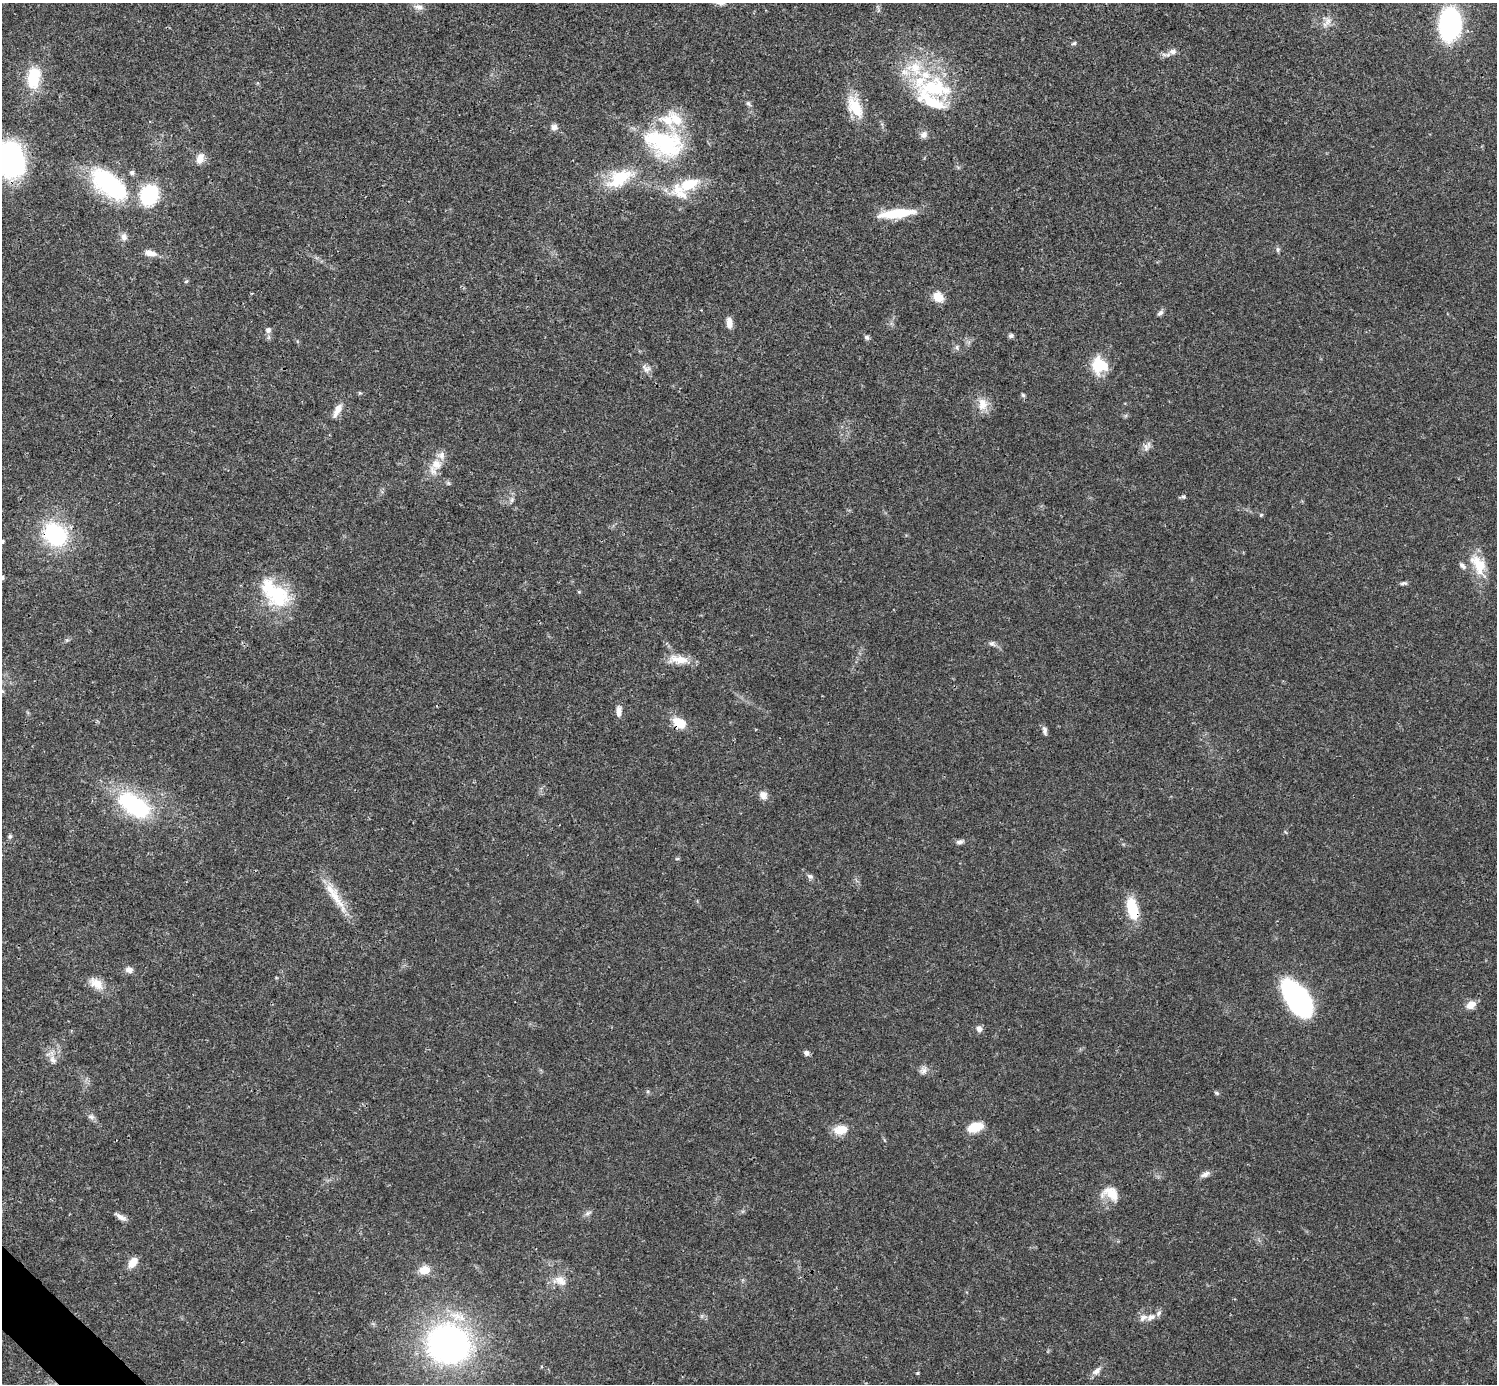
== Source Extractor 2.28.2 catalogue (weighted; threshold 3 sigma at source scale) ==
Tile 7 of 4 x 4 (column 3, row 2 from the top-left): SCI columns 2990-4484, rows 2920-4301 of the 5981 x 5981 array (HDU 1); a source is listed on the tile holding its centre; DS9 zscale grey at full resolution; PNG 1499 x 1386 px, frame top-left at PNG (2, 3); no overlay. Shown black and unused: <1% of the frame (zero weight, under 3 of 4 exposures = <1% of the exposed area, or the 3 px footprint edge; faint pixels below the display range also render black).
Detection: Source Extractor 2.28.2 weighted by HDU 2 'WHT'; one run over the whole footprint, this tile lists its part. Background 0.0211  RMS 0.0023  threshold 0.0102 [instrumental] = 3 sigma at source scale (4.5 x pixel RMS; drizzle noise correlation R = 1.50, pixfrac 1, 0.05/0.05 arcsec/px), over >= 5 px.
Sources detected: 101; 1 inside a brighter object's white glare — not listed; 15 inside a brighter listed object's ellipse — not listed separately; the other 85 listed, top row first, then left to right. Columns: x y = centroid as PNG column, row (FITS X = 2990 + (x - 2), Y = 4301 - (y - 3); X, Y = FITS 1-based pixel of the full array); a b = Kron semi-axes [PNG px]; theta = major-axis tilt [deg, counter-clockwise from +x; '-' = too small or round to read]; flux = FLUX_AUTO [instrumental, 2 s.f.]
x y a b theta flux
419 7 14 8 -10 1.3
1327 22 18 8 56 1.7
1450 24 30 19 86 32
1074 43 7 4 19 0.4
1166 55 14 6 -1 1
34 79 31 17 -82 7.4
934 88 51 29 -5 21
748 103 8 5 -58 0.53
855 107 30 15 -63 6.6
554 127 8 7 - 1.1
924 135 11 9 25 1.1
664 143 52 31 -19 24
200 158 14 9 67 2
10 161 37 28 -80 43
620 178 34 17 29 9.9
108 184 54 26 -39 23
689 184 28 15 19 7.2
896 214 40 10 6 8.5
124 237 10 8 -74 1.2
1278 250 7 5 89 0.46
150 253 16 7 -10 1.9
186 281 6 5 - 0.35
938 297 12 10 -37 3.2
1160 313 9 6 43 0.64
729 323 12 7 -85 1.7
268 330 7 7 - 0.75
1011 336 6 5 - 0.53
867 337 6 6 - 0.63
957 347 7 5 -71 0.55
1100 365 19 18 - 7
647 369 14 9 -20 1.3
1023 395 6 5 - 0.41
983 404 18 13 85 3
337 410 20 8 62 2.1
1147 446 16 8 60 1.2
436 464 17 14 65 3.6
448 483 6 5 - 0.36
1183 497 6 5 - 0.42
512 500 8 5 70 0.62
1261 515 5 4 - 0.28
55 534 23 18 -46 24
2 542 7 5 31 0.47
1478 565 35 16 -62 6.2
2 577 6 5 - 0.42
1403 583 10 4 14 0.5
579 592 5 3 - 0.22
278 595 35 30 -47 14
992 643 9 7 -25 0.79
678 660 28 11 -4 3.7
2 691 6 4 -43 0.3
619 711 13 6 87 1.5
679 723 15 10 -29 4.4
1045 731 11 6 -80 0.79
763 795 12 9 -53 1.5
134 805 38 21 -33 24
10 836 6 5 - 0.45
960 842 8 6 11 0.74
677 859 6 4 1 0.28
810 876 10 5 -15 0.61
335 896 51 11 -57 5.9
1132 908 24 10 -75 8.2
129 970 9 7 -13 1.2
96 983 21 12 -33 3.1
1297 999 35 17 -57 50
1471 1005 13 9 31 2
979 1029 8 7 - 0.99
806 1053 5 5 - 0.95
53 1059 14 8 -57 1.5
923 1070 12 9 51 1.1
648 1091 6 4 18 0.29
1217 1093 7 4 -27 0.38
91 1117 10 7 -20 0.81
975 1127 17 10 18 4.1
841 1130 17 11 10 3.6
1205 1174 13 6 28 1.1
1110 1193 23 16 -20 4.2
588 1213 10 6 33 0.74
121 1217 15 6 -32 1.2
133 1262 13 8 52 2.5
424 1270 13 10 9 3
560 1281 17 12 -33 2.7
1151 1317 12 8 27 1.5
448 1344 37 33 -19 84
1097 1371 13 7 43 1.3
918 1373 4 3 - 0.38
Overlapping masked pixels (flux is a lower limit): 3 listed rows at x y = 55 534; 679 723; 1132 908
Isophote crosses this tile's border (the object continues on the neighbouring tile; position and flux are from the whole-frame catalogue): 4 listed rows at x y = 10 161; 2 542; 2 577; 2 691